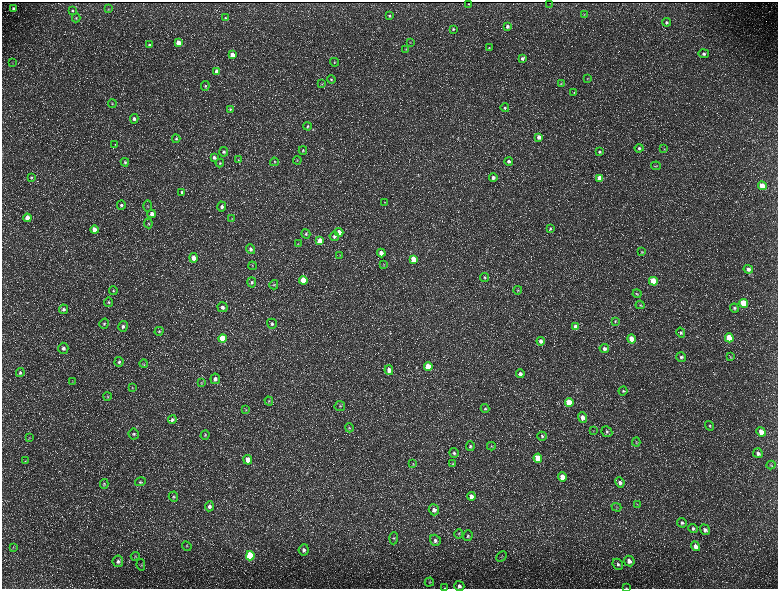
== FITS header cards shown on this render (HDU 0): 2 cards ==
NAXIS1  =                 1552 / length of data axis 1
NAXIS2  =                 1173 / length of data axis 2

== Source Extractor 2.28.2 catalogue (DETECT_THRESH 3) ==
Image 1552 x 1173 px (HDU 0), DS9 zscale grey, zoomed out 1/2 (1 PNG px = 2 x 2 image px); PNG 780 x 591 px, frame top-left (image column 1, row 1173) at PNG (2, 2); each listed source drawn as its Kron ellipse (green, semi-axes under 4 px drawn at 4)
Background 238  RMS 11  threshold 33.2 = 3 sigma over >= 5 px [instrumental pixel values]
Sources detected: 216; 37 cannot appear on this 1/2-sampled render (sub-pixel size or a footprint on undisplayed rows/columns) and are neither listed nor drawn; the other 179 listed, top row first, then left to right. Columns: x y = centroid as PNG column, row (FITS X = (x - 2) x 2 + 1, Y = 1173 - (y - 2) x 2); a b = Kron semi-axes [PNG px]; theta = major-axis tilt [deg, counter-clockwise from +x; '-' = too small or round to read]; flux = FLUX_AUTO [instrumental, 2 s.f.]
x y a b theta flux
550 3 2 1 - 590
468 4 2 2 - 800
13 8 4 3 - 4400
108 9 3 3 - 1500
72 11 4 4 - 2500
584 15 3 2 - 1200
390 16 3 3 - 2800
76 18 4 4 - 2700
225 18 3 3 - 2800
666 22 4 4 - 3700
507 26 4 4 - 6100
453 29 4 3 - 3000
178 43 4 3 - 22000
410 43 3 2 - 1000
150 45 4 4 - 4500
489 48 4 3 - 2100
406 49 3 3 - 1200
704 54 5 4 - 5200
232 55 4 3 - 21000
522 58 3 3 - 4300
334 62 4 4 - 2300
12 63 3 2 - 820
217 72 4 3 - 14000
587 78 4 3 - 1600
331 80 4 4 - 2700
322 84 3 2 - 1300
561 84 3 3 - 1500
205 86 5 3 - 2700
574 92 4 3 - 1800
112 103 4 4 - 2400
505 108 4 4 - 3100
230 109 4 3 - 2600
134 119 5 4 - 6400
307 126 4 3 - 2300
539 137 4 4 - 10000
176 139 4 4 - 3000
115 145 3 2 - 940
639 148 4 4 - 3700
664 149 3 3 - 1500
303 150 4 3 - 2100
599 151 3 3 - 3100
224 152 5 4 - 4400
214 157 4 4 - 5300
238 160 3 3 - 1500
297 160 4 2 - 1100
509 161 4 4 - 6100
125 162 4 4 - 2900
274 162 4 3 - 2000
220 163 4 4 - 2400
656 166 5 3 - 1600
493 177 4 4 - 8000
31 178 4 3 - 2600
600 178 4 4 - 31000
762 186 4 4 - 35000
182 192 4 3 - 4500
384 202 3 3 - 1100
121 205 5 4 - 4600
148 206 6 3 89 1700
222 207 5 4 - 6500
152 214 4 4 - 12000
27 218 4 4 - 19000
232 219 4 2 - 1700
148 223 5 3 - 2500
550 228 4 4 - 2700
94 230 4 4 - 18000
339 232 4 4 - 19000
306 234 5 4 - 3200
334 236 5 4 - 4800
320 241 4 4 - 31000
298 243 4 2 - 1300
251 249 5 4 - 6600
642 252 4 3 - 2200
381 253 4 4 - 16000
340 255 4 2 - 1200
194 258 4 4 - 15000
414 259 4 4 - 28000
383 264 4 3 - 1600
252 266 4 3 - 1900
748 269 5 4 - 7900
484 277 4 3 - 2800
303 280 4 4 - 39000
653 281 4 4 - 64000
252 282 5 4 - 4100
274 285 4 4 - 3000
518 290 4 3 - 2000
113 291 4 4 - 2500
637 294 4 3 - 2000
108 302 5 4 - 2700
744 303 4 4 - 87000
640 305 4 3 - 2000
222 307 5 5 - 7600
734 308 4 4 - 3700
63 309 4 4 - 4400
615 321 4 3 - 1900
104 324 5 4 - 3700
272 324 5 5 - 4700
123 326 5 4 - 5500
576 327 4 3 - 21000
159 331 4 4 - 2700
681 333 5 4 - 3900
729 338 4 4 - 72000
222 339 4 4 - 90000
631 339 4 4 - 30000
541 341 4 4 - 9400
63 348 5 5 - 6300
604 349 5 4 - 6600
681 357 5 4 - 5300
730 357 4 3 - 1900
119 362 5 4 - 4300
144 364 4 2 - 1400
428 367 4 4 - 60000
389 370 5 4 - 15000
20 373 4 4 - 4100
520 374 4 4 - 7000
215 379 5 5 - 8700
72 382 3 2 - 1500
202 382 3 3 - 1700
132 388 4 3 - 2200
623 391 4 4 - 2900
107 396 4 3 - 1800
269 401 4 3 - 2400
569 403 4 4 - 50000
340 406 5 5 - 3400
485 408 4 4 - 2800
246 410 3 3 - 1700
583 417 5 4 - 10000
172 420 4 4 - 5500
710 426 5 4 - 2600
349 428 4 4 - 2800
593 431 3 2 - 1200
607 432 6 5 - 4200
761 432 5 4 - 21000
134 434 5 5 - 3900
205 435 5 4 - 2500
542 436 4 4 - 3400
30 437 3 2 - 1100
636 442 4 4 - 2100
470 446 5 4 - 3900
491 446 4 2 - 1600
454 453 5 4 - 4000
758 453 5 4 - 8700
538 458 4 4 - 50000
248 460 5 4 - 23000
26 461 3 2 - 1400
413 464 4 4 - 2200
453 464 4 4 - 2300
771 465 4 2 - 1400
562 477 5 4 - 31000
140 482 5 3 - 2700
620 482 5 4 - 6900
104 484 5 4 - 3000
471 496 4 4 - 12000
173 497 5 4 - 3500
638 505 3 2 - 1100
209 506 5 4 - 7300
616 507 5 2 - 1400
434 510 6 5 - 9700
682 523 5 4 - 4700
693 528 4 4 - 4400
705 530 5 4 - 7000
459 534 5 3 - 2200
468 536 5 5 - 3900
394 538 6 4 85 3500
435 540 6 5 - 6300
187 546 5 2 - 1900
696 546 5 4 - 11000
13 547 3 2 - 1600
304 550 5 5 - 7100
135 556 4 3 - 2000
250 556 4 4 - 160000
501 556 6 1 45 1500
118 561 6 5 - 6000
629 561 5 5 - 13000
618 564 6 5 - 5200
141 565 6 3 -78 1900
429 582 5 4 - 3300
459 586 5 5 - 8000
445 588 4 2 - 1400
626 588 3 2 - 810
At the frame edge (FLAGS 8, measured only in part): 3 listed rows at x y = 459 586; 445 588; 626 588
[37 sub-pixel or undisplayed-footprint detections neither listed nor drawn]